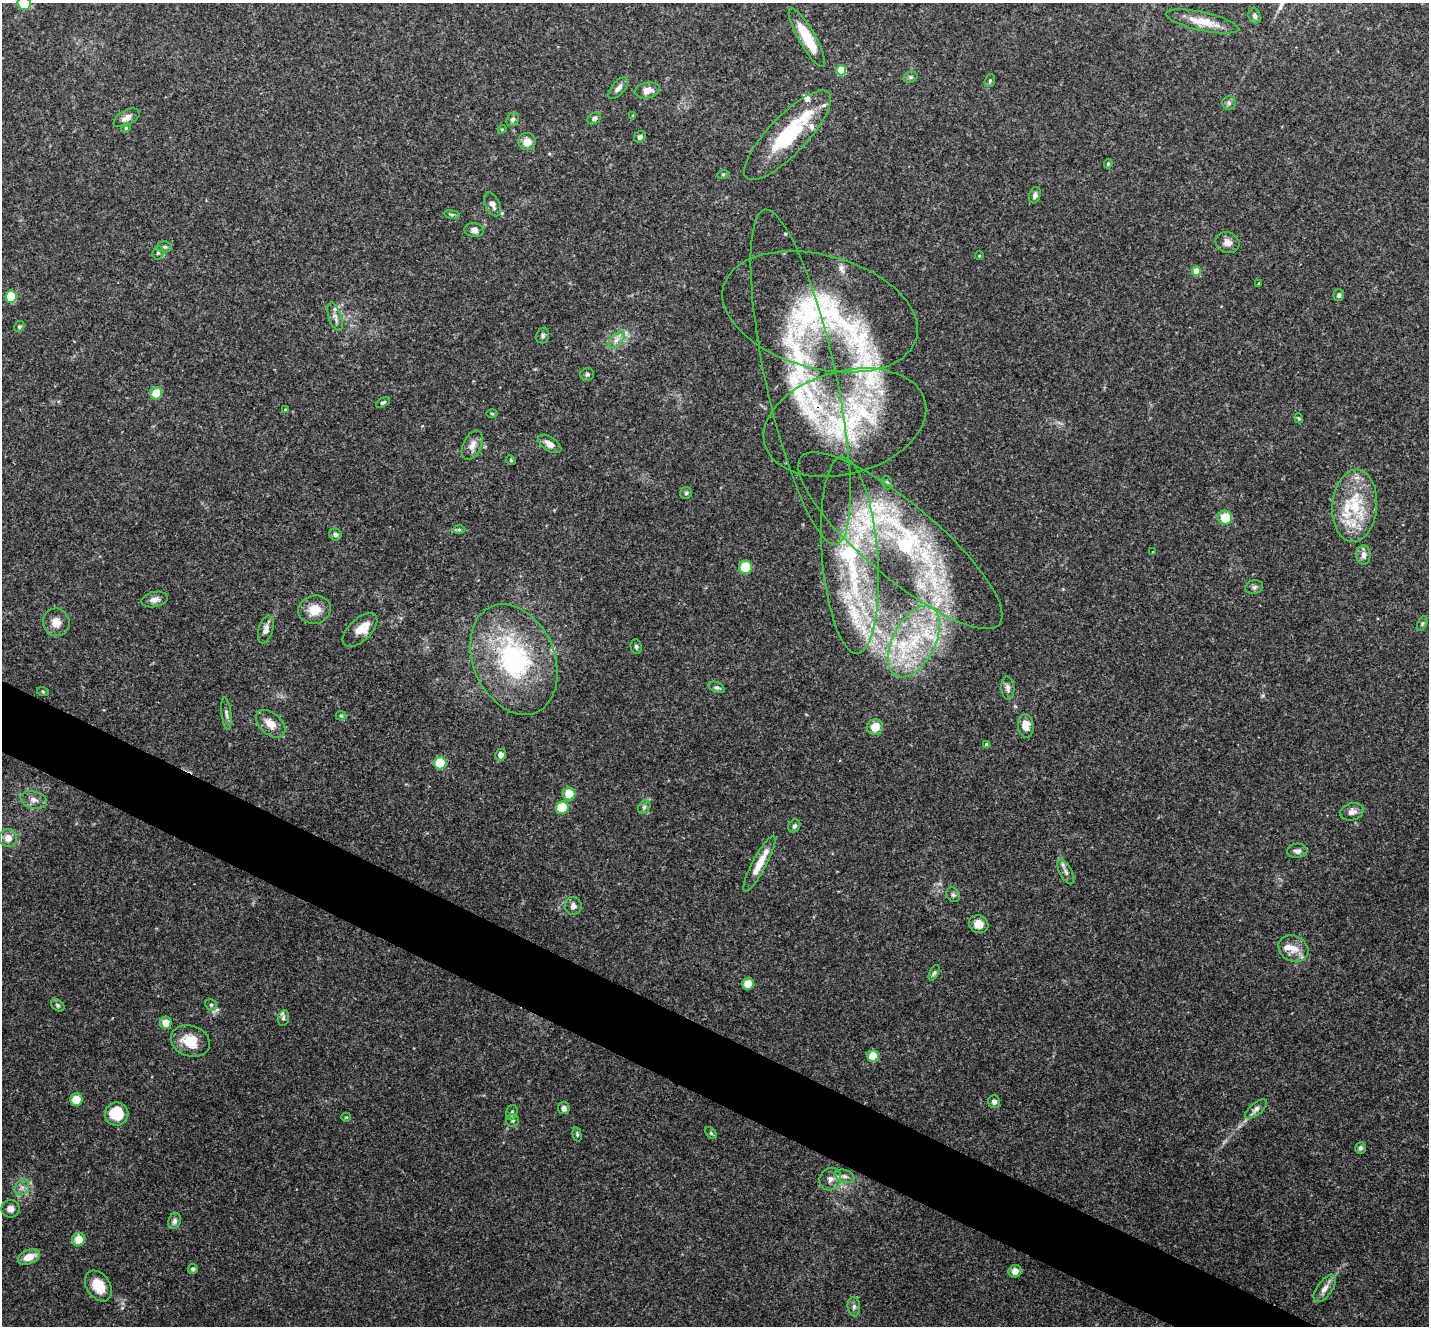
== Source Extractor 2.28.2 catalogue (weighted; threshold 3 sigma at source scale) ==
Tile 6 of 4 x 4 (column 2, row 2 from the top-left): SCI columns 1434-2860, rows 2933-4256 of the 5718 x 5728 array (HDU 1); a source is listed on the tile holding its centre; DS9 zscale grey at full resolution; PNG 1431 x 1328 px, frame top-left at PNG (2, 3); each listed source drawn as its Kron ellipse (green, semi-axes under 4 px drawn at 4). Shown black and unused: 5% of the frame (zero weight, under 3 of 4 exposures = <1% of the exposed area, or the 3 px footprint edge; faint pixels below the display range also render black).
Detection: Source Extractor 2.28.2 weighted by HDU 2 'WHT'; one run over the whole footprint, this tile lists its part. Background 0.113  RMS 0.007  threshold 0.0314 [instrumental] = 3 sigma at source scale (4.5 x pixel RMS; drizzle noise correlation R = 1.50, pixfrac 1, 0.05/0.05 arcsec/px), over >= 5 px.
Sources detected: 140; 14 inside a brighter listed object's ellipse — not listed separately; the other 126 listed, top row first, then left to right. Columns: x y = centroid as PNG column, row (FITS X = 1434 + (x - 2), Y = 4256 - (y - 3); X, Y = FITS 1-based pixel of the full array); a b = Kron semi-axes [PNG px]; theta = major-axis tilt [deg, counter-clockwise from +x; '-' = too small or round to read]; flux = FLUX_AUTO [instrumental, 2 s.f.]
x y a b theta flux
24 3 7 6 - 16
1255 16 8 6 -72 2.5
1202 21 37 9 -12 13
807 38 33 8 -60 22
841 70 5 5 - 27
910 77 7 5 20 1.5
990 81 6 5 - 1.3
618 88 13 6 50 3.7
647 90 13 8 11 6.3
1229 103 7 6 - 1.9
633 116 4 3 - 1.2
127 118 14 7 28 4.3
594 118 7 5 32 1.9
513 119 7 5 56 1.9
126 128 5 4 - 0.81
502 129 4 4 - 0.75
788 135 59 19 46 52
640 137 6 5 - 2.3
527 142 9 8 - 7.4
1108 164 4 3 - 1
723 174 6 3 19 0.82
1035 195 8 5 73 2.5
493 204 13 7 -65 3.8
452 214 8 4 -8 1.2
474 230 10 7 -10 3.4
1227 242 12 10 -22 4.5
165 247 7 5 0 1.7
158 253 6 5 - 1.4
979 256 4 3 - 0.55
1196 271 4 4 - 11
1259 283 3 2 - 0.57
1339 295 6 5 - 1.9
11 297 6 5 - 23
820 312 100 56 -15 150
335 317 15 6 -72 3.5
19 327 6 5 - 1.1
543 336 8 6 66 1.7
616 340 11 5 45 3.7
587 374 7 6 - 1.7
801 377 171 35 -78 150
156 393 6 6 - 15
383 402 7 4 30 1.3
286 410 4 3 - 1.2
492 414 5 3 - 0.83
1299 418 5 4 - 0.88
845 423 83 51 16 130
550 444 13 7 -33 4.6
472 445 15 9 64 5.8
511 460 5 4 - 0.9
887 483 7 5 -72 1.6
686 493 6 6 - 1.3
1355 506 36 22 85 38
1225 518 7 7 - 16
459 530 6 4 -1 1.2
335 534 6 6 - 2
900 541 130 37 -40 220
1153 552 3 3 - 0.53
850 555 98 28 -86 120
1363 555 10 7 -90 3.7
745 567 6 6 - 21
1254 587 9 6 16 1.9
154 599 13 7 12 4
314 610 16 14 15 11
56 622 14 13 - 7.8
1422 624 8 4 63 1.3
266 629 14 7 74 4.2
360 630 21 11 44 10
914 642 39 21 63 54
636 646 7 5 -88 1.6
514 660 57 40 -67 110
717 687 8 5 -22 1.6
1008 688 12 6 -86 2.8
43 692 6 4 -20 0.86
226 713 16 5 -83 2.7
341 716 5 5 - 0.92
270 724 17 10 -41 8.5
1026 726 12 8 -84 7.8
875 727 8 7 - 10
987 745 4 4 - 2.5
501 755 6 5 - 4.4
440 763 6 6 - 27
569 794 6 6 - 14
34 800 14 8 -15 4.4
644 807 7 5 47 1.7
562 808 6 6 - 19
1352 812 12 8 14 4.3
794 826 7 5 57 2.1
8 838 9 9 - 6.1
1297 851 10 7 3 2.8
759 864 31 7 62 13
1066 872 14 6 -63 3.3
953 895 7 6 - 1.7
573 906 9 8 - 3.4
979 924 10 9 - 7.2
1293 948 15 13 -25 8.9
934 973 8 4 64 1.3
748 984 6 5 - 11
58 1005 7 5 -40 1.6
211 1005 6 5 - 1.3
283 1018 8 5 80 1.4
166 1023 6 6 - 9.4
190 1041 20 15 -18 16
873 1056 6 5 - 19
76 1100 6 6 - 11
994 1102 6 6 - 2.6
564 1108 6 6 - 3.2
1256 1109 13 6 39 3.1
512 1112 8 5 75 1.7
117 1114 12 11 - 21
346 1117 5 4 - 0.83
513 1121 6 6 - 1.5
711 1133 7 4 -45 1.1
577 1134 7 4 -76 1.1
1360 1148 6 5 - 1.8
844 1176 10 6 -18 2.8
830 1179 12 10 53 4.9
22 1187 8 6 54 3.1
10 1209 9 8 - 4
175 1221 8 6 68 2.4
79 1239 6 6 - 11
29 1257 12 7 23 9
193 1269 5 5 - 1.4
1015 1271 6 6 - 4.8
98 1286 17 11 -56 14
1325 1288 16 7 54 5.1
854 1307 9 6 -82 2.2
Overlapping masked pixels (flux is a lower limit): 3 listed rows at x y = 801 377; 845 423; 900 541
Isophote crosses this tile's border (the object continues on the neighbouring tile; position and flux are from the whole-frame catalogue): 1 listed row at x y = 24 3